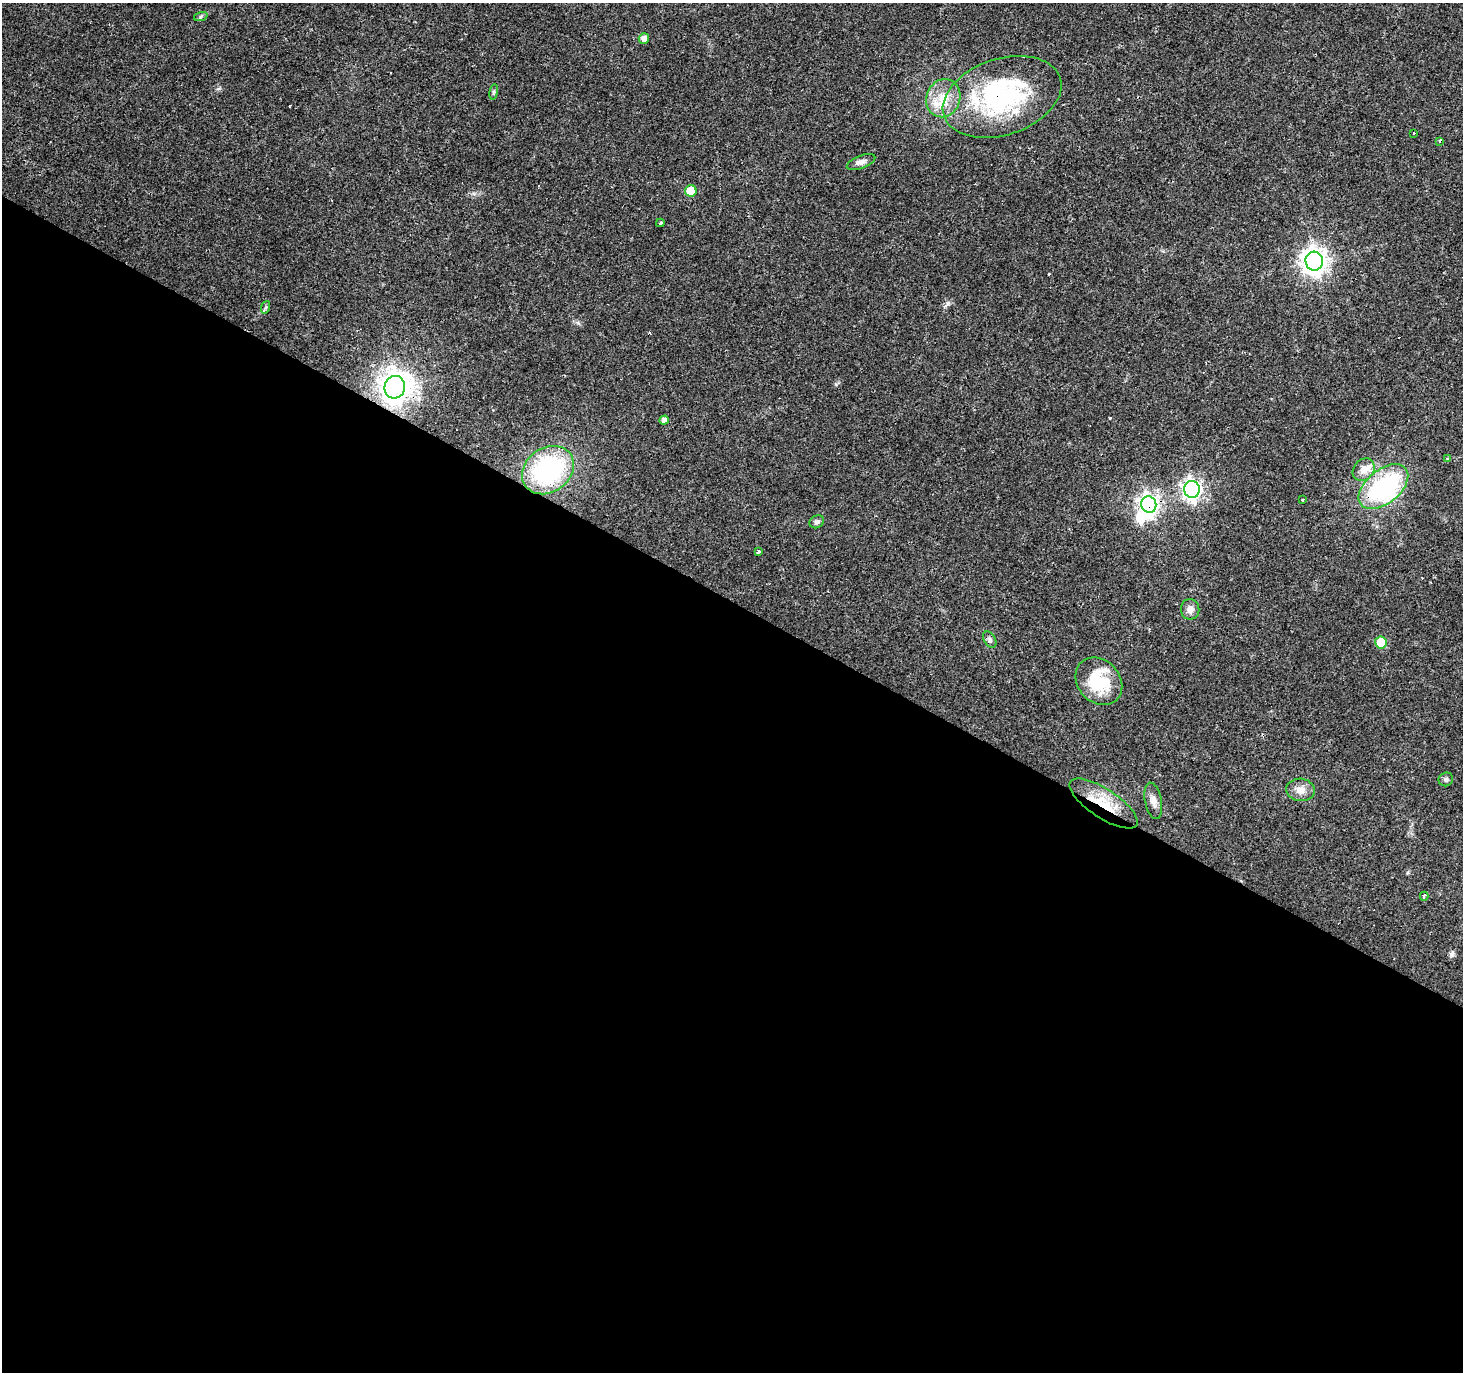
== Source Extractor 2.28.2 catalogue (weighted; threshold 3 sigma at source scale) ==
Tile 14 of 4 x 4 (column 2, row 4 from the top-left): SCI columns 1465-2925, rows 256-1625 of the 5848 x 5924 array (HDU 1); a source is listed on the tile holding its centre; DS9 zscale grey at full resolution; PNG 1465 x 1374 px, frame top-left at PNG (2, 3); each listed source drawn as its Kron ellipse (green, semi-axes under 4 px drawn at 4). Shown black and unused: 56% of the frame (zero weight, under 3 of 4 exposures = <1% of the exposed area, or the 3 px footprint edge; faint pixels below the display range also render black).
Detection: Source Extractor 2.28.2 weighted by HDU 2 'WHT'; one run over the whole footprint, this tile lists its part. Background 0.0278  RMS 0.0032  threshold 0.0145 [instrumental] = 3 sigma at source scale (4.5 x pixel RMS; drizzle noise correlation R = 1.50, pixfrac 1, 0.0396/0.0396 arcsec/px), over >= 5 px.
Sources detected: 42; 3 inside a brighter object's white glare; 5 cosmic-ray / hot-pixel residue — neither listed nor drawn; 2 inside a brighter listed object's ellipse — not listed separately; the other 32 listed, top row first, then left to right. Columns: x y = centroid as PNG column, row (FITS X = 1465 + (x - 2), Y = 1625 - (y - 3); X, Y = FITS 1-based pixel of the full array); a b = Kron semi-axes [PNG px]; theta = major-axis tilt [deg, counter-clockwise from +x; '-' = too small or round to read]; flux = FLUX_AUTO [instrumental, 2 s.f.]
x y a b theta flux
201 16 7 4 20 0.56
644 39 5 5 - 2.1
494 92 8 4 81 0.54
1002 97 61 38 18 49
943 98 19 17 70 8
1414 133 3 2 - 0.35
1440 142 3 3 - 7.2
861 162 15 6 21 1.7
691 191 6 5 - 8.7
660 223 4 3 - 1.6
1314 261 9 9 - 300
266 307 6 4 70 0.51
395 387 11 10 - 290
664 420 5 4 - 1.4
1447 458 3 3 - 0.53
548 470 28 22 37 46
1364 470 12 10 49 3.1
1383 487 29 16 39 42
1192 489 8 8 - 140
1303 500 3 3 - 1.7
1149 504 8 7 - 160
817 522 7 6 - 0.88
758 552 3 3 - 4.7
1190 609 10 9 - 2
990 639 9 5 -57 0.96
1381 643 6 6 - 9.9
1099 681 26 21 -48 15
1446 779 7 6 - 0.86
1300 790 14 11 -6 3
1153 801 18 8 -79 2.3
1103 803 39 14 -34 11
1424 896 4 3 - 1.2
Overlapping masked pixels (flux is a lower limit): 5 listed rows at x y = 1002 97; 395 387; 1383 487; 1149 504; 1103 803
Unlisted compact peaks at least as high as the median listed source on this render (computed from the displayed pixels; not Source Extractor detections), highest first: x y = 578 323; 948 304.